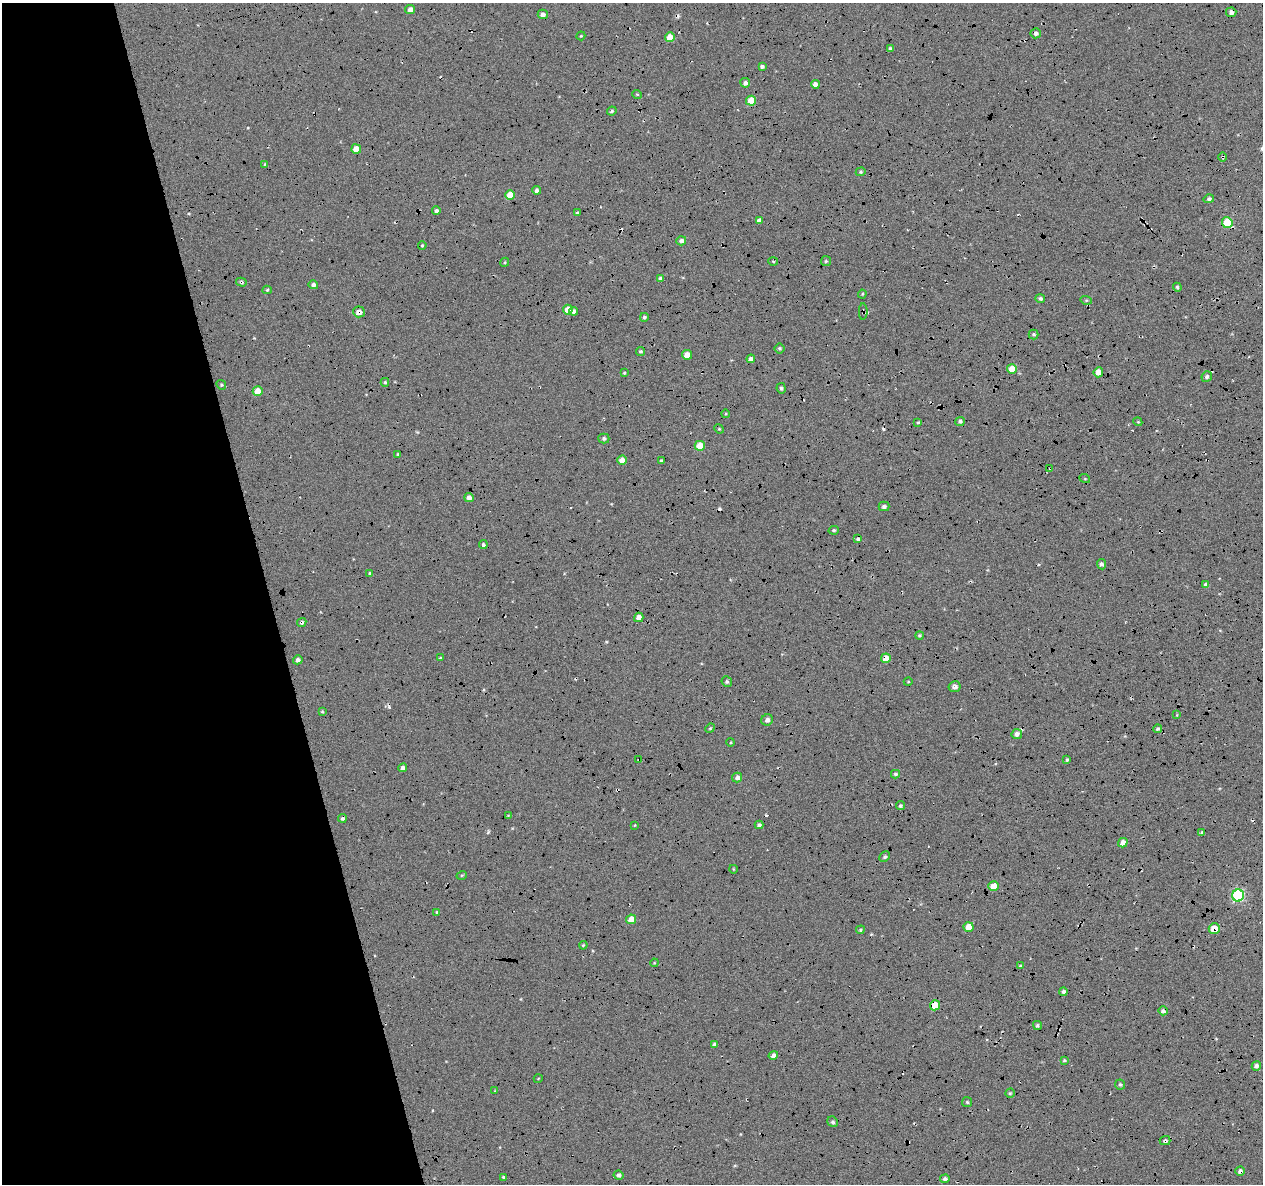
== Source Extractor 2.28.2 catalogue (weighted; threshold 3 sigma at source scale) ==
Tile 5 of 4 x 4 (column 1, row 2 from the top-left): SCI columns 45-1305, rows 2476-3657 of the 5131 x 4901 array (HDU 1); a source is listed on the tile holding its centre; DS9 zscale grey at full resolution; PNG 1265 x 1186 px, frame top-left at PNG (2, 3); each listed source drawn as its Kron ellipse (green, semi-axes under 4 px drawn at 4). Shown black and unused: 22% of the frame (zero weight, under 5 of 17 exposures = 6% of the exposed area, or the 3 px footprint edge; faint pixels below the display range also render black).
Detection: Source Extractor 2.28.2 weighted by HDU 2 'WHT'; one run over the whole footprint, this tile lists its part. Background -0.152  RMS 0.13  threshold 0.533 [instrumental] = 3 sigma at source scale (4.09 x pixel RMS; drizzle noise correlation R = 1.36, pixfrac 0.8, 0.0396/0.0396 arcsec/px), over >= 5 px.
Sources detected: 151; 16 cosmic-ray / hot-pixel residue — neither listed nor drawn; the other 135 listed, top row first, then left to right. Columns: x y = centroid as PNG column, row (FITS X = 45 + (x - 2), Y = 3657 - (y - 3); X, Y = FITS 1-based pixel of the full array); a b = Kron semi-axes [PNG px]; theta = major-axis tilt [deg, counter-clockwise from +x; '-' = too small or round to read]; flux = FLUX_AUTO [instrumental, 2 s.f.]
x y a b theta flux
410 10 5 4 - 69
1231 12 5 5 - 53
543 14 5 5 - 37
1036 33 5 5 - 36
581 36 4 4 - 11
670 37 5 5 - 130
890 49 4 3 - 27
762 66 4 3 - 27
745 83 5 5 - 43
815 84 4 4 - 54
637 94 5 3 - 11
751 101 5 5 - 230
612 111 5 4 - 20
356 149 5 4 - 150
1223 157 5 3 - 13
265 164 4 2 - 7.8
861 172 5 4 - 16
537 190 4 4 - 35
510 195 5 4 - 200
1209 199 5 4 - 26
436 211 4 4 - 33
577 213 4 3 - 17
759 220 4 4 - 47
1227 223 5 5 - 460
681 241 5 4 - 42
422 245 4 3 - 14
826 261 5 5 - 18
505 262 5 3 - 14
773 262 5 3 - 12
660 279 4 4 - 36
241 282 5 4 - 21
313 285 5 4 - 35
1177 287 4 4 - 23
267 290 5 4 - 16
862 294 4 4 - 12
1040 298 5 4 - 26
1086 300 6 3 -17 13
568 310 5 5 - 150
573 311 4 4 - 33
359 312 6 5 - 78
863 312 8 3 -89 17
644 317 4 4 - 21
1034 334 5 5 - 20
779 348 5 5 - 20
640 351 4 4 - 17
687 355 5 5 - 100
751 359 4 4 - 44
1012 369 5 5 - 150
1098 372 5 4 - 110
624 373 3 2 - 11
1207 377 5 5 - 28
385 382 4 4 - 16
221 385 5 4 - 16
781 388 5 4 - 25
258 391 5 5 - 170
725 414 4 3 - 9.8
960 421 5 4 - 26
918 422 4 3 - 14
1138 422 4 3 - 9.7
719 429 5 4 - 14
604 438 5 5 - 25
700 446 5 5 - 280
398 454 3 3 - 13
622 460 5 4 - 100
661 461 3 3 - 17
1050 468 2 2 - 9.9
1085 479 5 3 - 9.8
469 498 5 4 - 51
884 506 5 5 - 32
834 530 5 4 - 18
858 539 3 3 - 20
483 545 4 4 - 23
1102 564 5 4 - 27
370 573 4 3 - 19
1206 585 4 4 - 45
639 617 5 4 - 80
302 622 5 4 - 24
919 635 4 4 - 16
440 658 3 3 - 12
886 658 5 5 - 140
298 660 4 4 - 43
727 682 5 5 - 21
908 682 4 3 - 9.2
955 687 6 5 - 46
322 711 4 3 - 12
1177 715 4 4 - 10
767 720 6 5 - 41
710 728 5 4 - 14
1158 729 4 4 - 20
1017 734 5 5 - 43
731 742 4 3 - 9.7
639 760 4 2 - 8.4
1067 760 4 3 - 15
403 768 4 4 - 36
895 774 4 3 - 21
737 777 5 4 - 42
900 806 4 4 - 19
508 816 4 2 - 8.6
342 818 4 4 - 24
635 825 4 3 - 9.7
759 825 4 4 - 29
1202 832 4 3 - 12
1123 843 5 4 - 84
885 857 6 4 45 23
733 869 4 2 - 8.4
462 875 5 3 - 10
994 886 5 5 - 160
1238 896 6 6 - 1500
437 912 4 4 - 14
631 919 5 4 - 140
968 927 5 5 - 150
1214 929 5 5 - 220
860 930 4 4 - 22
583 945 4 4 - 13
654 963 4 3 - 10
1020 966 4 4 - 16
1064 992 4 4 - 38
935 1005 5 5 - 270
1163 1011 4 4 - 41
1037 1025 5 4 - 17
714 1044 4 3 - 27
773 1055 5 4 - 46
1064 1060 4 3 - 15
1256 1066 5 4 - 39
538 1079 4 3 - 8.9
1120 1085 5 5 - 21
495 1091 4 4 - 9.5
1010 1093 4 4 - 16
967 1102 5 5 - 18
833 1122 6 5 - 22
1165 1141 5 4 - 26
1240 1171 5 4 - 35
618 1175 5 4 - 30
503 1177 3 3 - 13
945 1179 4 4 - 31
Overlapping masked pixels (flux is a lower limit): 17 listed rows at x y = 1231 12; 1223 157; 1227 223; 241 282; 359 312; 863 312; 700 446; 1050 468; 302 622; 886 658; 639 760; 1238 896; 1214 929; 935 1005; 1163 1011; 1165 1141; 1240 1171